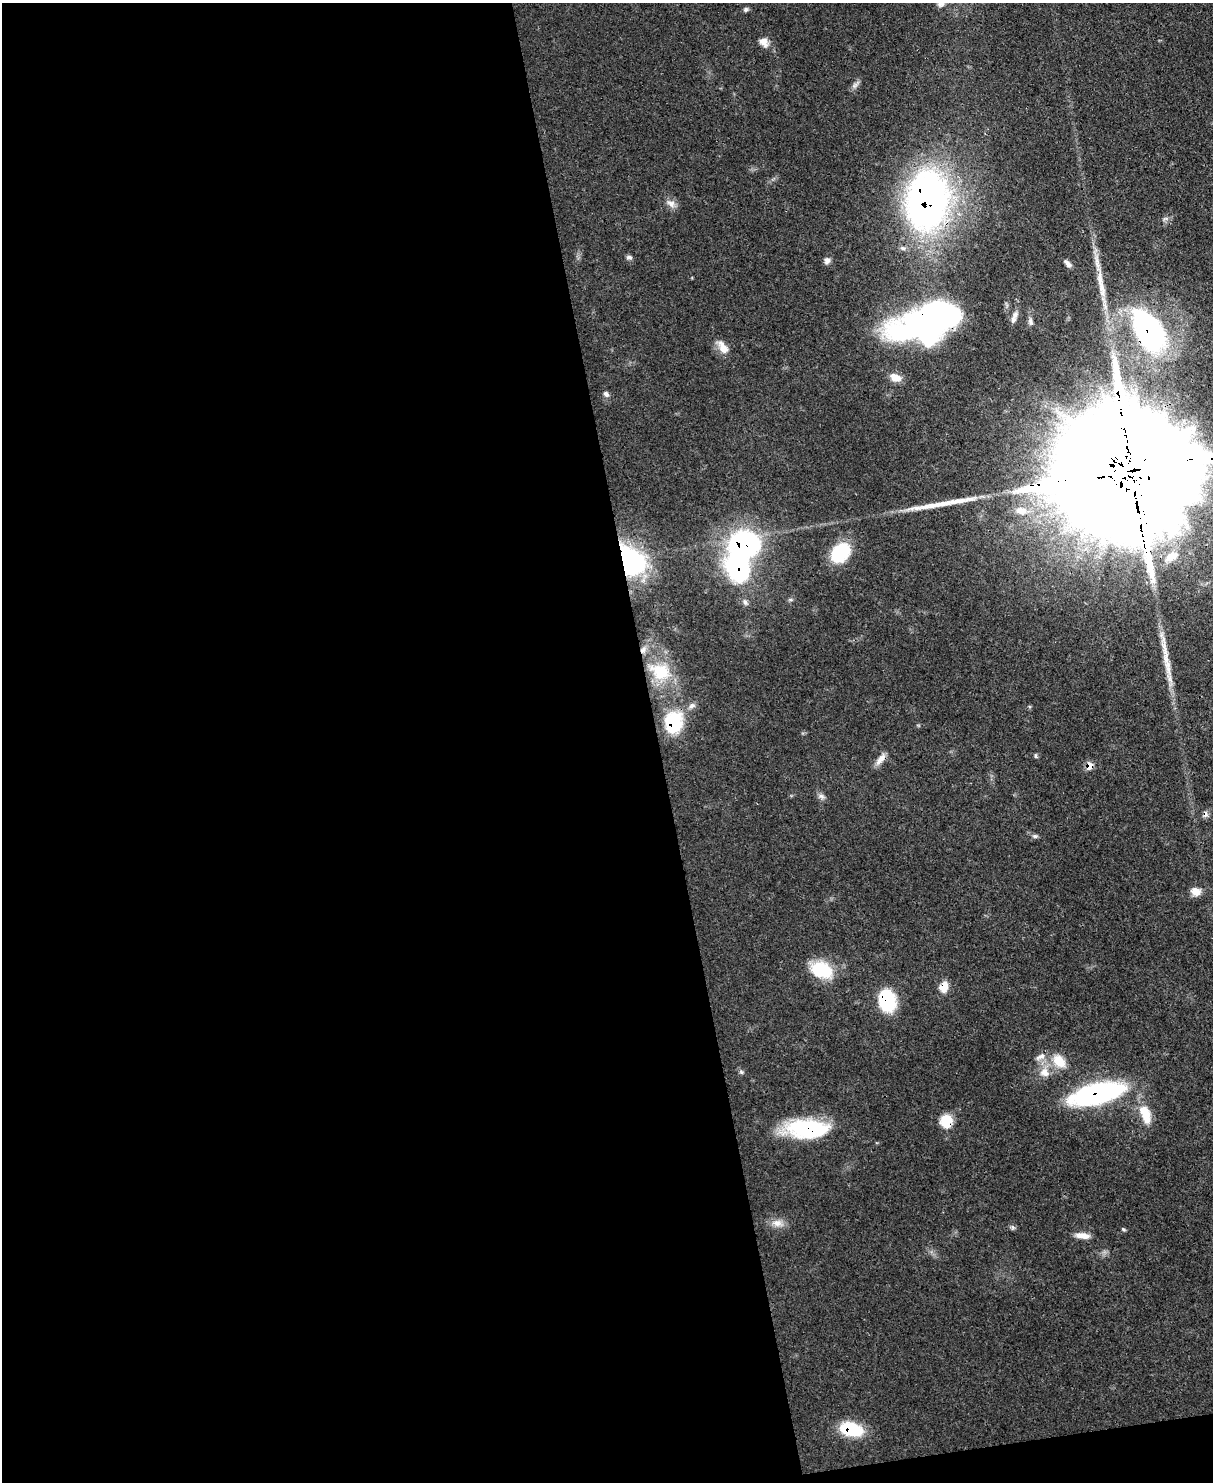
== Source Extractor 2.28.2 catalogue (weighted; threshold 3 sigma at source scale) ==
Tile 9 of 4 x 3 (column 1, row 3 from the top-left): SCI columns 79-1289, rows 216-1695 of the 5000 x 4982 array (HDU 1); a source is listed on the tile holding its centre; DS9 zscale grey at full resolution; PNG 1215 x 1484 px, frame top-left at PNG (2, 3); no overlay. Shown black and unused: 55% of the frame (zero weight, under 3 of 4 exposures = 9% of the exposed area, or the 3 px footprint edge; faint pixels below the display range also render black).
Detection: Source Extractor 2.28.2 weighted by HDU 2 'WHT'; one run over the whole footprint, this tile lists its part. Background 0.0551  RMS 0.004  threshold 0.0179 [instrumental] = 3 sigma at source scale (4.5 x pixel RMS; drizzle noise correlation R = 1.50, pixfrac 1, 0.05/0.05 arcsec/px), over >= 5 px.
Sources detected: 58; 5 inside a brighter object's white glare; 1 cosmic-ray / hot-pixel residue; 2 long thin detections or spike segments (spike, bleed or trail) — not listed; the other 50 listed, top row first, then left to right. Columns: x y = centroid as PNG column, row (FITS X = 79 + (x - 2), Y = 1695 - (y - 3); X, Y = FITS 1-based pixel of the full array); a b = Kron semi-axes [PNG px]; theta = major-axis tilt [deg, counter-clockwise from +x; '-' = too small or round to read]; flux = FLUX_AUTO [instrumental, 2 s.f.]
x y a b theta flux
941 4 10 7 25 1.6
746 9 7 6 - 0.88
764 42 12 10 -44 3.3
855 85 9 6 58 1.6
671 203 14 9 -32 2.6
927 204 58 40 80 190
1165 219 9 5 23 1
629 257 8 6 -12 1.1
827 261 8 7 - 1.6
1068 263 10 5 -46 1.5
1101 284 53 9 -80 11
1015 315 12 8 73 2.2
943 317 48 18 20 70
1030 322 10 6 -80 1.4
1149 331 58 31 -60 80
723 347 18 9 -59 4.4
895 377 13 9 -25 4.4
606 394 8 6 -48 1.1
1139 469 120 25 8 46000
1021 511 16 10 -7 4.6
743 545 29 24 24 89
841 552 24 17 44 20
1171 557 19 11 35 7.7
630 560 32 21 -55 67
745 602 9 5 -74 1.2
643 650 11 7 55 2.3
660 672 28 20 -26 17
692 706 10 7 36 1.7
673 723 24 19 77 24
1035 756 7 3 -90 0.61
880 759 19 7 49 3
1090 766 7 6 - 4.4
821 796 9 6 -35 1.4
1035 836 8 5 0 0.89
1196 891 12 9 -25 3.6
821 970 26 18 -20 17
944 986 13 9 75 5
887 1000 21 15 -76 26
1040 1057 15 7 21 2.7
1059 1061 18 13 -49 8.1
741 1072 6 5 - 0.73
1044 1072 14 12 -44 4.7
1097 1094 48 17 14 84
1145 1114 24 12 -71 9
946 1121 15 13 -84 8.3
808 1129 47 20 0 37
777 1223 15 10 -7 3.6
1123 1229 6 3 -32 0.53
1083 1236 17 7 -6 3.9
851 1429 22 13 -13 21
Overlapping masked pixels (flux is a lower limit): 15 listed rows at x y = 927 204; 943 317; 1149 331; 1139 469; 743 545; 630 560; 643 650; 673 723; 1090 766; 944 986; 887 1000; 1097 1094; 946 1121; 808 1129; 851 1429
Isophote crosses this tile's border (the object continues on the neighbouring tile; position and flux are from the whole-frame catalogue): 2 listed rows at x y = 941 4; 1139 469